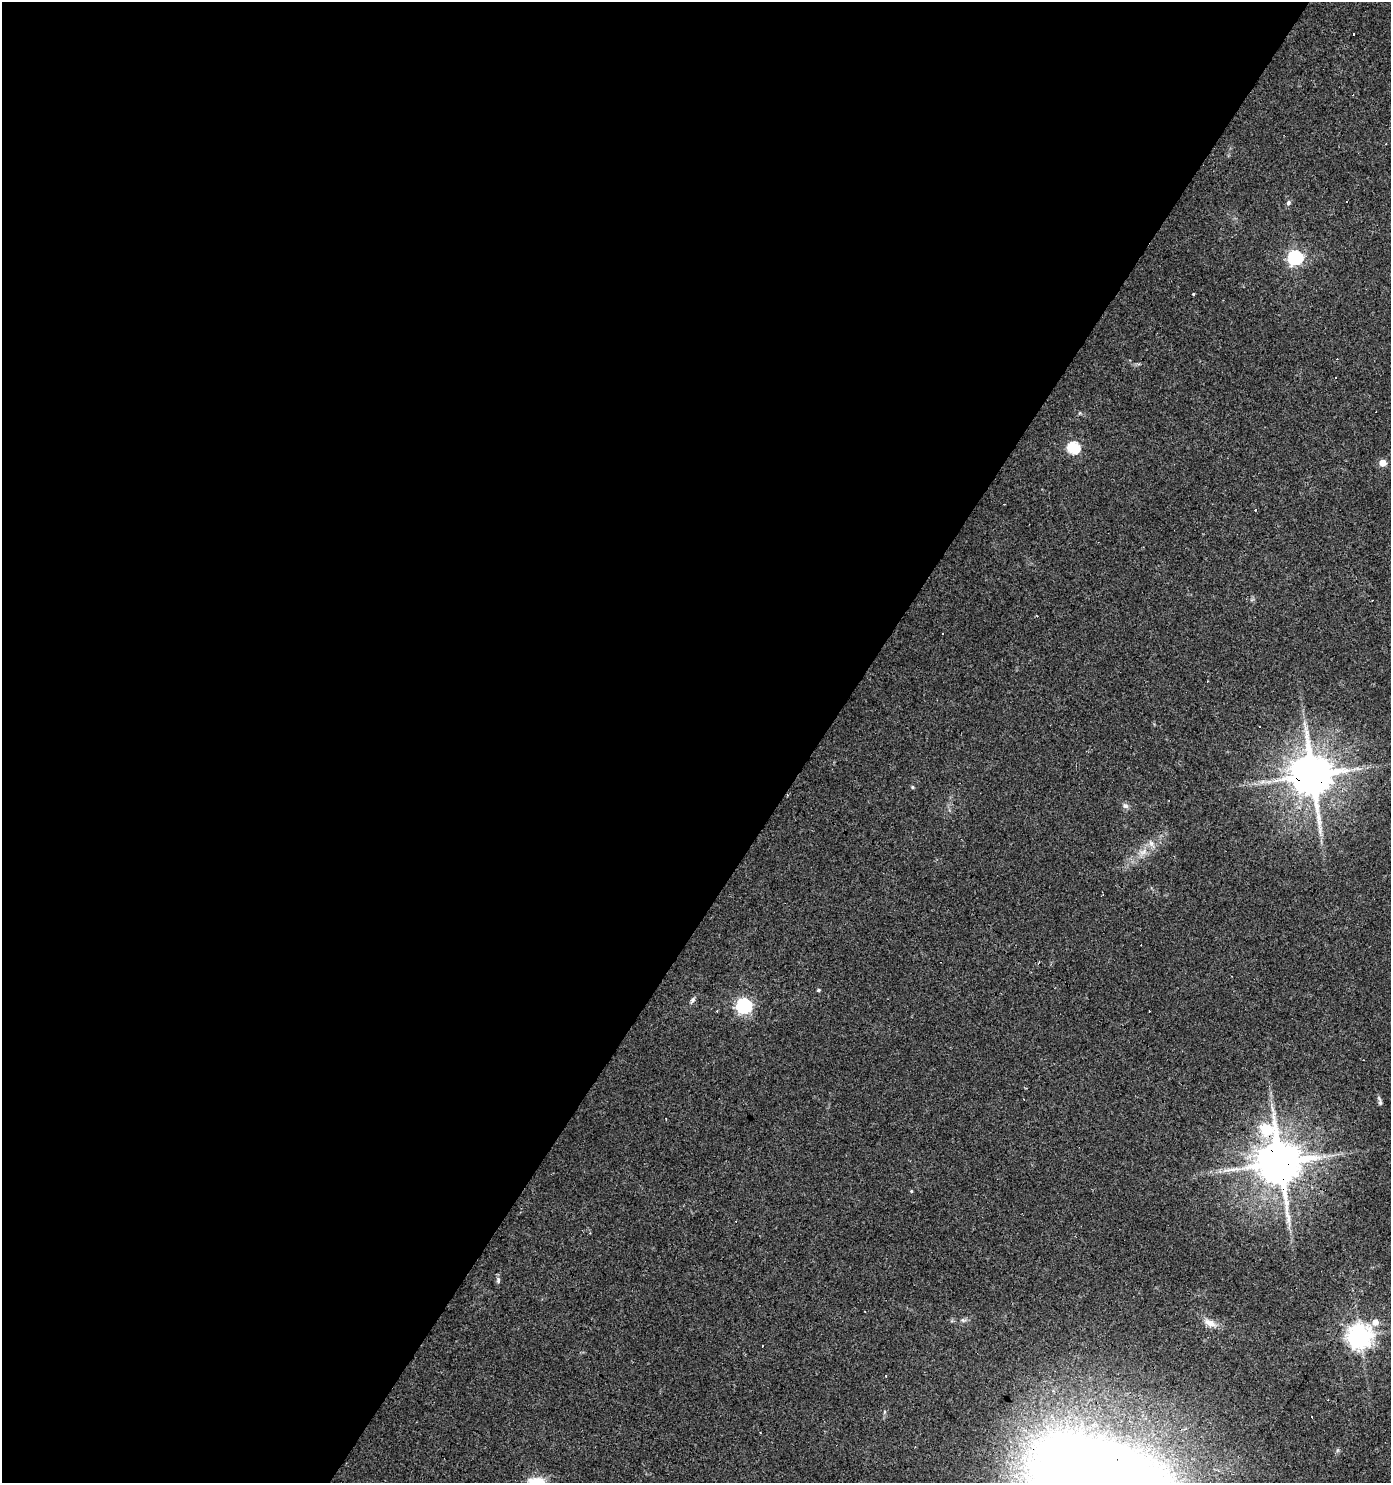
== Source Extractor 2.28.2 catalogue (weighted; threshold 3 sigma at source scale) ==
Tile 5 of 4 x 4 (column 1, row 2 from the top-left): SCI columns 184-1572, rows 2970-4450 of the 5986 x 5932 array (HDU 1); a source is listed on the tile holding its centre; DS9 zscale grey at full resolution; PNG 1393 x 1485 px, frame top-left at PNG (2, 2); no overlay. Shown black and unused: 59% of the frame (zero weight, under 3 of 4 exposures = <1% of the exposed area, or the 3 px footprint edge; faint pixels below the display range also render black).
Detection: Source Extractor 2.28.2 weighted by HDU 2 'WHT'; one run over the whole footprint, this tile lists its part. Background 0.0318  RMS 0.0037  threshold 0.0166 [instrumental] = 3 sigma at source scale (4.5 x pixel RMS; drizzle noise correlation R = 1.50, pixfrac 1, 0.0396/0.0396 arcsec/px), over >= 5 px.
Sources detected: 44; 17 cosmic-ray / hot-pixel residue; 1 long thin detection or spike segment (spike, bleed or trail) — not listed; the other 26 listed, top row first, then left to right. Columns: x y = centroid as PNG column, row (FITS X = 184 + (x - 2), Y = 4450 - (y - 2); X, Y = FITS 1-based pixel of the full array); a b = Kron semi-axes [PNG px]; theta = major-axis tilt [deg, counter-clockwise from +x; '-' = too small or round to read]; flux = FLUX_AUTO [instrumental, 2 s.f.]
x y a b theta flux
1288 203 6 5 - 0.85
1295 257 7 6 - 78
1194 294 3 3 - 3
1080 413 5 3 - 0.37
1073 448 6 6 - 39
1383 463 5 5 - 5.3
942 633 3 3 - 0.91
1208 681 3 2 - 0.24
1312 775 12 11 - 1500
912 787 5 4 - 0.43
1126 806 8 6 -15 1.1
1151 844 11 6 -62 1.7
1143 852 11 7 34 2.5
818 990 4 3 - 0.51
692 1000 9 5 53 0.96
744 1006 7 6 - 97
1380 1102 9 4 79 0.75
1265 1129 15 11 41 24
1280 1163 12 11 - 1700
911 1191 4 4 - 0.43
498 1280 8 5 90 0.88
1375 1322 7 6 - 2.9
1210 1323 17 9 -24 3.2
1360 1336 8 8 - 340
886 1376 3 3 - 0.74
536 1482 20 11 -2 9.2
Overlapping masked pixels (flux is a lower limit): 3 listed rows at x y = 1312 775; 1265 1129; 1280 1163
Isophote crosses this tile's border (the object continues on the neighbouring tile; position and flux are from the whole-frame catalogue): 1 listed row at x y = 536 1482